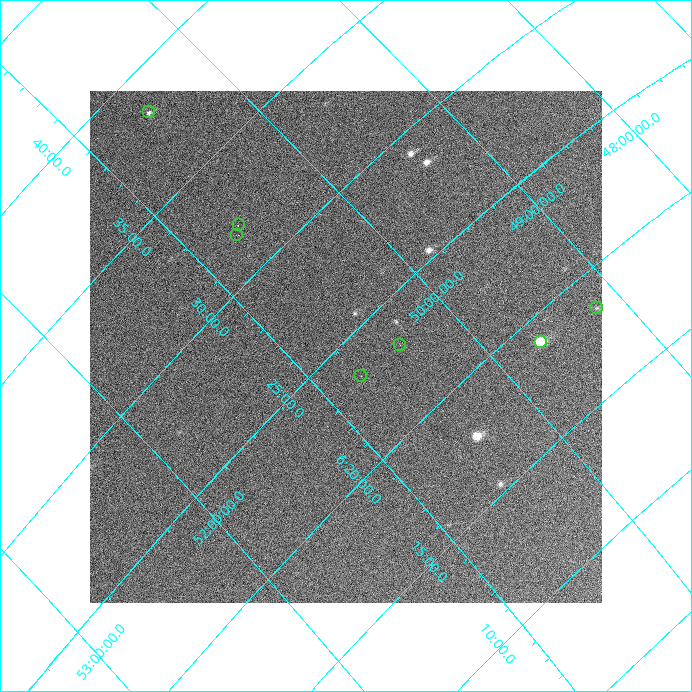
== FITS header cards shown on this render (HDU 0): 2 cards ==
NAXIS1  =                  512 / Axis length
NAXIS2  =                  512 / Axis length

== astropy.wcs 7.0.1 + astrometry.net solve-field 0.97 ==
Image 512 x 512 px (HDU 0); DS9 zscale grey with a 90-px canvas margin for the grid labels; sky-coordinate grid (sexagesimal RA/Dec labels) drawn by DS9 from the SOLVED WCS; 7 Tycho-2 reference stars matched to detected sources circled (green)
Header WCS: none
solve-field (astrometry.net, Tycho-2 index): SOLVED blind (the file carries no WCS)
Solved WCS: RA---TAN-SIP/DEC--TAN-SIP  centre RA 06:24:48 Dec +50:41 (96.20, +50.69 deg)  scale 25.2 x 24.5 arcsec/px (non-square pixels)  FOV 215.1' x 209.4'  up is +131 deg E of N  parity flipped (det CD > 0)
(file carries no celestial WCS; the grid is the blind solution)
Tycho-2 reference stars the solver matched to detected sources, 7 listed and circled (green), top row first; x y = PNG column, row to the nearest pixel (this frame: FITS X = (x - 90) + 1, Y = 512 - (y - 91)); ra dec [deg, ICRS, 3 dp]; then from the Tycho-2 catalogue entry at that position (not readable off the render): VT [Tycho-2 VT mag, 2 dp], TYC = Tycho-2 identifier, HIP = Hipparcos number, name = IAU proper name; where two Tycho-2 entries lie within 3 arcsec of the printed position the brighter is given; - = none
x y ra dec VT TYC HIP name
149 112 99.579 +50.546 8.00 3385-275-1 - -
239 225 98.005 +50.646 8.37 3388-22-1 31141 -
237 235 97.940 +50.703 8.88 3388-18-1 - -
597 308 94.610 +49.186 7.84 3383-786-1 29962 -
541 342 94.734 +49.660 8.55 3383-462-1 30005 -
400 345 95.787 +50.411 8.99 3384-803-1 30361 -
361 376 95.837 +50.742 8.08 3388-37-1 30385 -